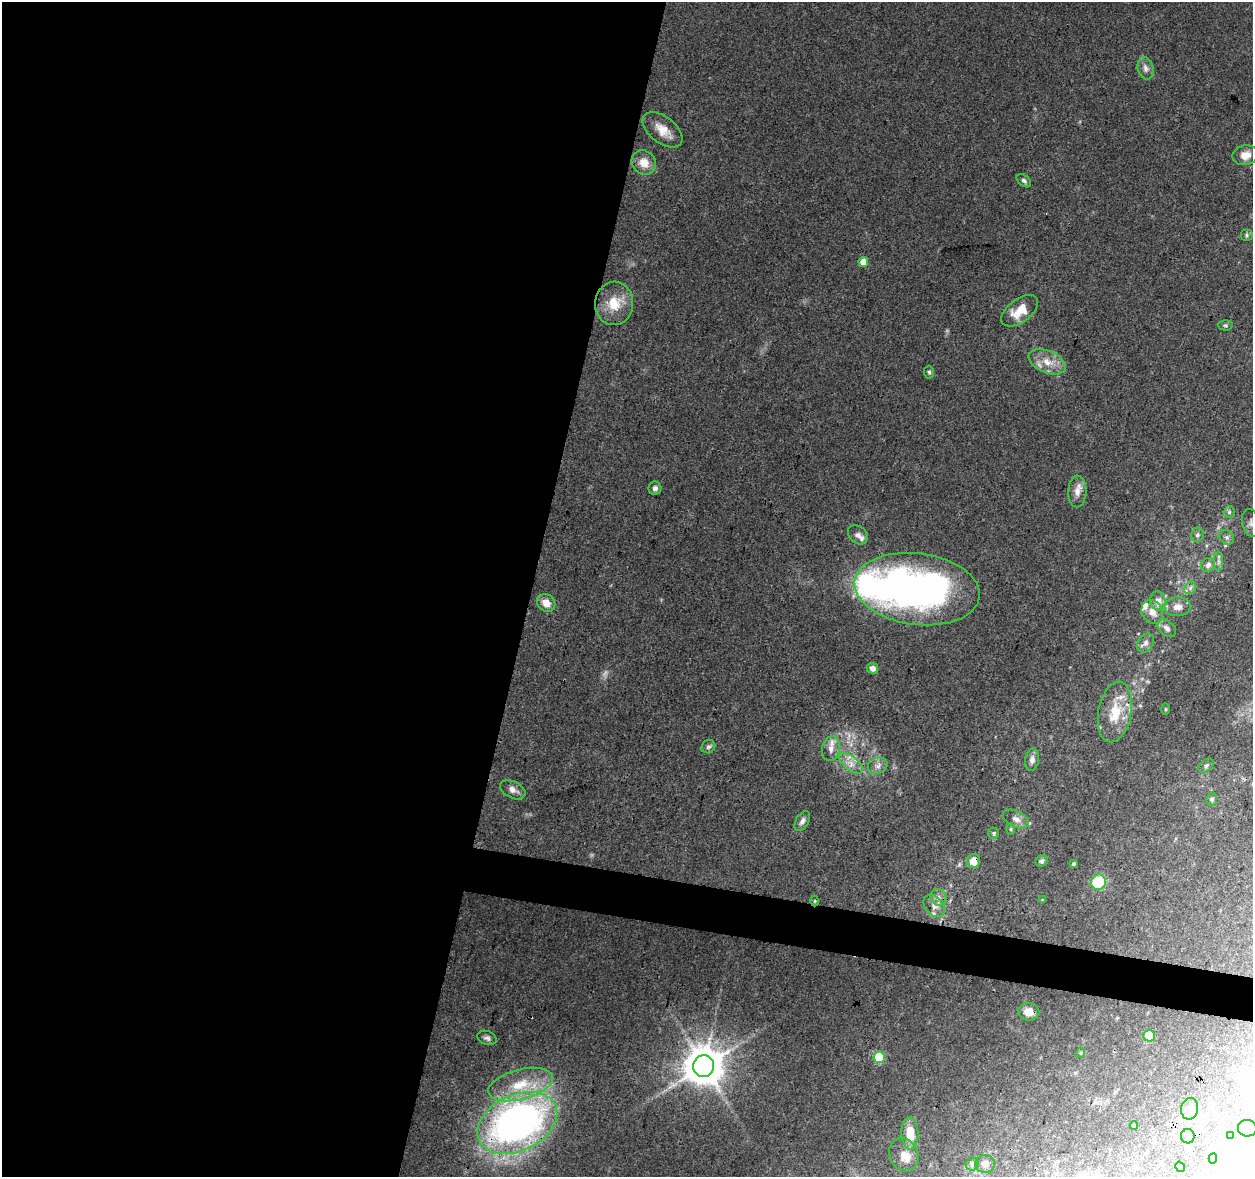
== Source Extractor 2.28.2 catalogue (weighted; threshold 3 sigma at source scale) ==
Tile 5 of 4 x 4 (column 1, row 2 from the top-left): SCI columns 9-1259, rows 2634-3808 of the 5012 x 5206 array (HDU 1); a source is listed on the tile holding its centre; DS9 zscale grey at full resolution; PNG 1255 x 1179 px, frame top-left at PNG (2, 2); each listed source drawn as its Kron ellipse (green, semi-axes under 4 px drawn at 4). Shown black and unused: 45% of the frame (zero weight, under 3 of 4 exposures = <1% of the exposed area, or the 3 px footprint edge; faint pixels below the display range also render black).
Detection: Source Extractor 2.28.2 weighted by HDU 2 'WHT'; one run over the whole footprint, this tile lists its part. Background 0.0776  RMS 0.005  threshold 0.0225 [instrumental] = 3 sigma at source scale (4.5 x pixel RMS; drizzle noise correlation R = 1.50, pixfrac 1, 0.0396/0.0396 arcsec/px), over >= 5 px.
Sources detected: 82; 4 inside a brighter object's white glare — neither listed nor drawn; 7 inside a brighter listed object's ellipse — not listed separately; the other 71 listed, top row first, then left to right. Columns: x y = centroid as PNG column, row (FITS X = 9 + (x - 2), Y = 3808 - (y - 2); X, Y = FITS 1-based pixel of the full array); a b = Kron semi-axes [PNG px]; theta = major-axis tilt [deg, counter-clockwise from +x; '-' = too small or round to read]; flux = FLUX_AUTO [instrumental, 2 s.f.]
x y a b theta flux
1145 68 11 7 -78 2.5
662 130 23 13 -38 7.6
1245 155 13 10 11 4.8
644 162 13 11 -46 6.6
1024 181 8 5 -39 1.3
1246 235 6 6 - 0.96
863 262 5 4 - 7.3
614 303 22 19 87 12
1020 311 21 11 37 9.6
1225 325 7 5 -1 0.89
1047 362 20 11 -23 7.9
929 372 6 5 - 0.9
655 488 6 6 - 1.8
1077 491 16 9 88 4.1
1229 512 6 5 - 0.93
1251 523 14 9 -75 3
858 535 11 8 -40 2.5
1197 535 7 6 - 1.5
1227 537 8 6 -43 1.5
1218 561 10 4 -90 1.5
1208 565 7 6 - 2.4
1190 588 7 5 48 1.4
917 589 63 35 -7 200
1158 601 9 7 -85 4.3
546 603 10 8 -40 5
1178 607 13 9 3 4.2
1152 612 12 10 -59 5.2
1167 628 10 7 -40 2.5
1146 643 10 7 58 2.3
872 668 6 5 - 2.4
1166 709 5 3 - 0.48
1115 712 31 16 79 15
708 747 7 6 - 1.4
831 749 12 9 80 4.2
1032 760 11 7 78 2.3
851 763 14 7 -38 4.5
878 766 10 8 24 2.5
1206 766 8 6 40 1.2
513 790 13 8 -27 3
1212 799 6 5 - 1.1
1016 819 14 8 -26 3
802 821 11 6 59 2.3
1011 829 6 4 90 0.61
994 833 5 5 - 0.84
973 861 7 6 - 5.9
1042 861 6 5 - 1.5
1073 864 4 4 - 0.89
1098 882 8 7 - 23
938 897 9 7 -54 2.5
1042 900 4 4 - 0.49
815 901 5 3 - 0.51
934 906 13 8 -46 3.5
1029 1012 10 9 - 4.9
1149 1036 6 5 - 17
487 1038 10 6 -22 1.7
1080 1053 5 3 - 0.53
879 1057 6 5 - 21
703 1066 11 10 - 1500
521 1085 33 15 15 19
1190 1109 11 8 78 3.2
517 1123 42 28 25 260
1134 1126 4 3 - 0.58
1247 1128 9 8 - 7.6
910 1133 16 8 -87 8.9
1231 1135 3 2 - 0.39
1188 1136 7 7 - 1.5
904 1155 17 14 -63 5.5
1213 1158 5 4 - 0.86
972 1164 7 6 - 1.8
985 1164 9 9 - 3.7
1180 1167 5 4 - 1.6
Overlapping masked pixels (flux is a lower limit): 3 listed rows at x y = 973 861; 815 901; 517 1123
Isophote crosses this tile's border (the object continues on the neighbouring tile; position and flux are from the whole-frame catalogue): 2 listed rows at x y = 1251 523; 1247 1128